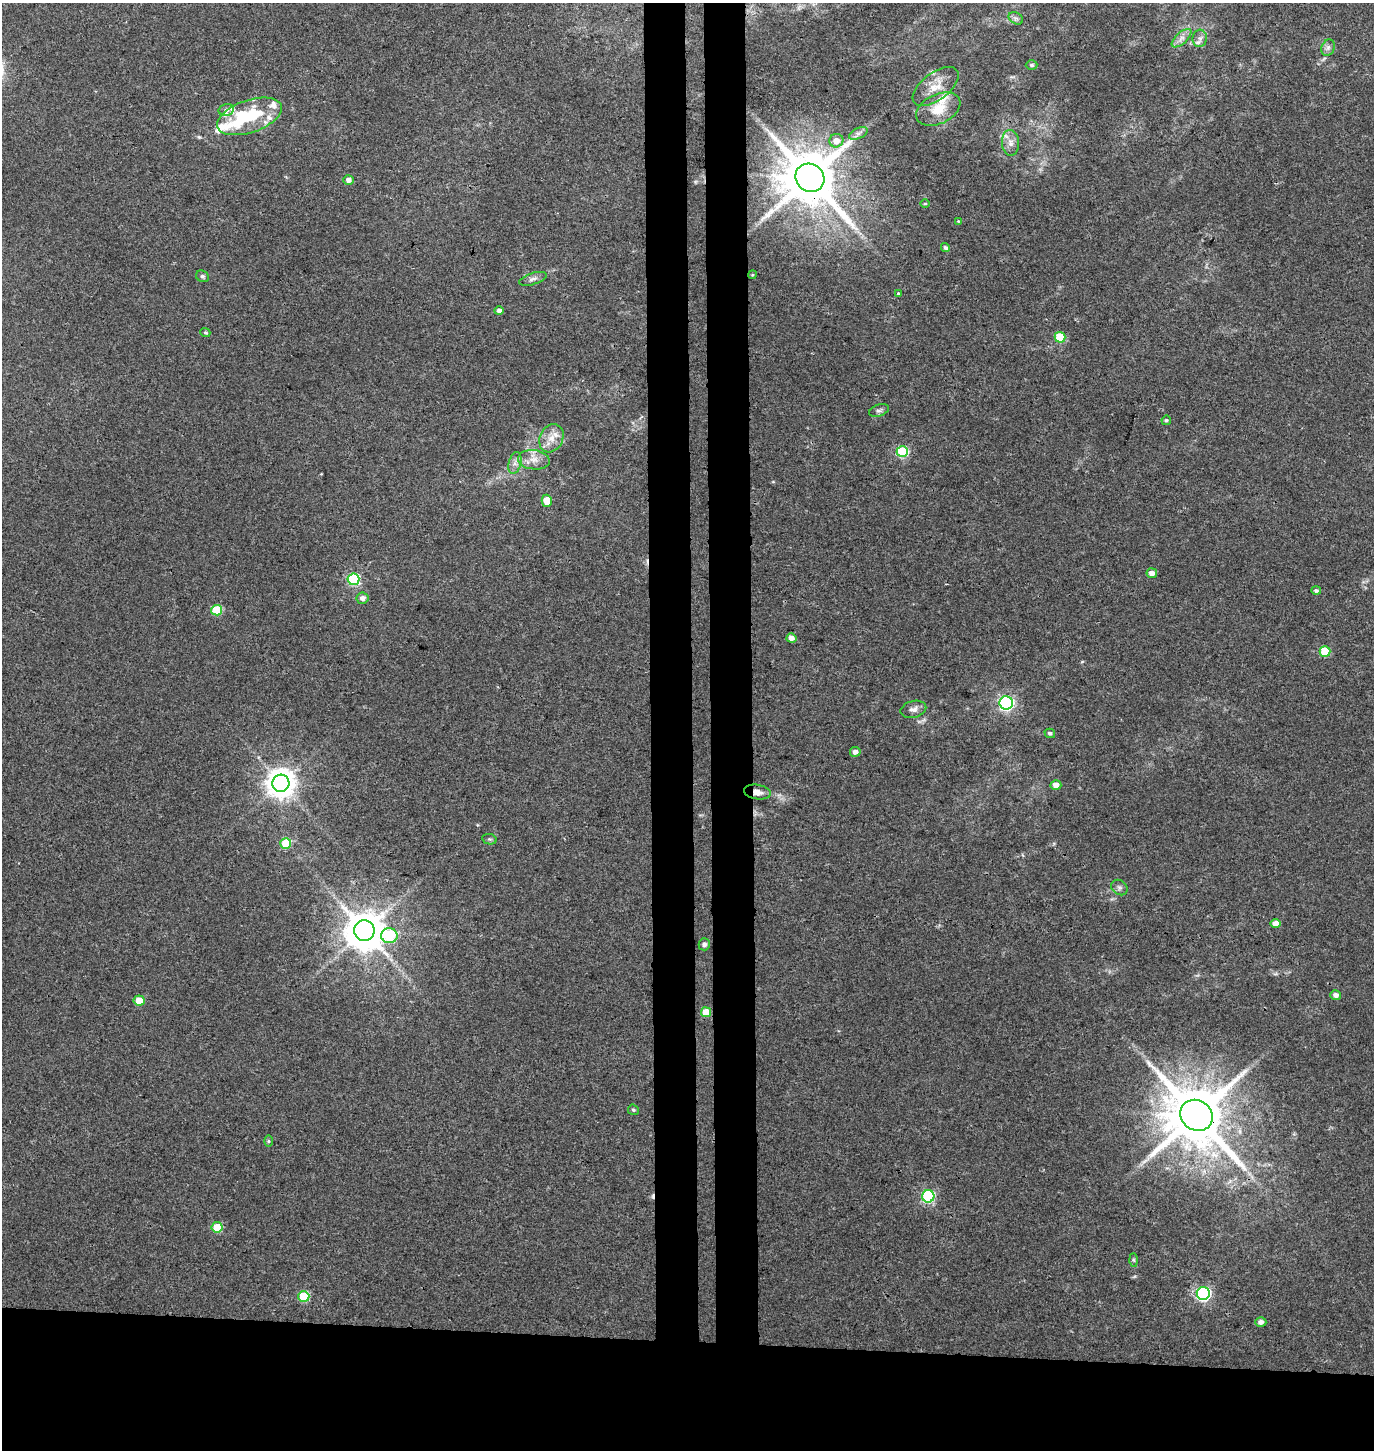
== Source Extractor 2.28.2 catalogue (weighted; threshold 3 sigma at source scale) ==
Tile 8 of 3 x 3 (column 2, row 3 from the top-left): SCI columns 1644-3015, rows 12-1459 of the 4656 x 4358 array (HDU 1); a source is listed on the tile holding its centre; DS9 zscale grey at full resolution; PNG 1376 x 1452 px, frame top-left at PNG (2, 3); each listed source drawn as its Kron ellipse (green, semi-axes under 4 px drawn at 4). Shown black and unused: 13% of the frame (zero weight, under 3 of 4 exposures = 5% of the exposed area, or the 3 px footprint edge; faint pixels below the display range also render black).
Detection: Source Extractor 2.28.2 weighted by HDU 2 'WHT'; one run over the whole footprint, this tile lists its part. Background 0.0326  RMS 0.0041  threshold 0.0183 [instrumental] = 3 sigma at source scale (4.5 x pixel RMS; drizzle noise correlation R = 1.50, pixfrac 1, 0.0396/0.0396 arcsec/px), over >= 5 px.
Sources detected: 73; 1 inside a brighter object's white glare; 2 cosmic-ray / hot-pixel residue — neither listed nor drawn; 6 inside a brighter listed object's ellipse — not listed separately; the other 64 listed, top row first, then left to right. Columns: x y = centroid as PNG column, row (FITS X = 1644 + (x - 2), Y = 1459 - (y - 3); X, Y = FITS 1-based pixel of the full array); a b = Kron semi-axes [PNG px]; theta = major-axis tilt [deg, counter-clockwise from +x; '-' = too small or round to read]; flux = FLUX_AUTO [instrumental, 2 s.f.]
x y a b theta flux
1016 18 8 5 -29 1.2
1181 38 12 5 42 2.1
1200 38 9 7 82 1.7
1328 48 8 6 69 1.4
1032 65 6 4 1 0.7
936 86 27 13 37 7.4
938 109 23 14 26 8.8
226 110 8 5 13 1.2
249 116 34 16 19 23
858 133 10 5 26 1.6
836 141 7 6 - 4
1010 143 13 8 -86 2.9
810 178 15 13 -37 3000
348 180 5 4 - 2.3
925 204 5 3 - 0.42
958 221 4 4 - 0.31
945 248 4 4 - 0.96
752 275 4 3 - 0.38
202 276 7 5 -29 0.83
533 279 14 5 17 1.7
898 294 3 3 - 1.2
499 311 4 4 - 1.9
205 333 5 4 - 0.62
1060 337 5 5 - 18
879 411 10 6 18 1.2
1166 420 4 4 - 0.63
551 438 15 11 63 5
902 452 6 5 - 32
534 460 16 9 -6 4.2
515 463 11 6 76 2
547 501 6 5 - 5.2
1152 573 5 5 - 2.6
353 579 6 6 - 44
1316 591 5 4 - 0.83
362 598 6 5 - 2.1
217 610 5 5 - 18
791 638 5 4 - 2.6
1325 651 5 5 - 17
1006 703 6 6 - 98
913 709 13 8 14 2.1
1050 733 5 4 - 0.92
855 752 5 5 - 1.8
281 783 9 8 - 570
1056 785 5 5 - 2.8
757 792 13 7 -10 3
489 839 7 5 -10 0.82
286 843 5 5 - 14
1119 888 9 7 -37 1.3
1276 923 5 4 - 3.1
364 931 10 10 - 1300
389 936 8 7 - 31
704 944 6 5 - 1.1
1336 995 5 5 - 1.6
139 1000 6 5 - 6.9
706 1012 5 5 - 6.6
633 1110 5 5 - 0.72
1197 1115 17 15 -34 3500
268 1141 6 4 -90 0.49
928 1196 6 6 - 44
217 1227 5 5 - 11
1134 1260 6 4 -88 0.6
1203 1293 6 6 - 82
304 1296 5 5 - 23
1261 1322 5 5 - 2
Overlapping masked pixels (flux is a lower limit): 3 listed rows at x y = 810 178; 757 792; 1197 1115